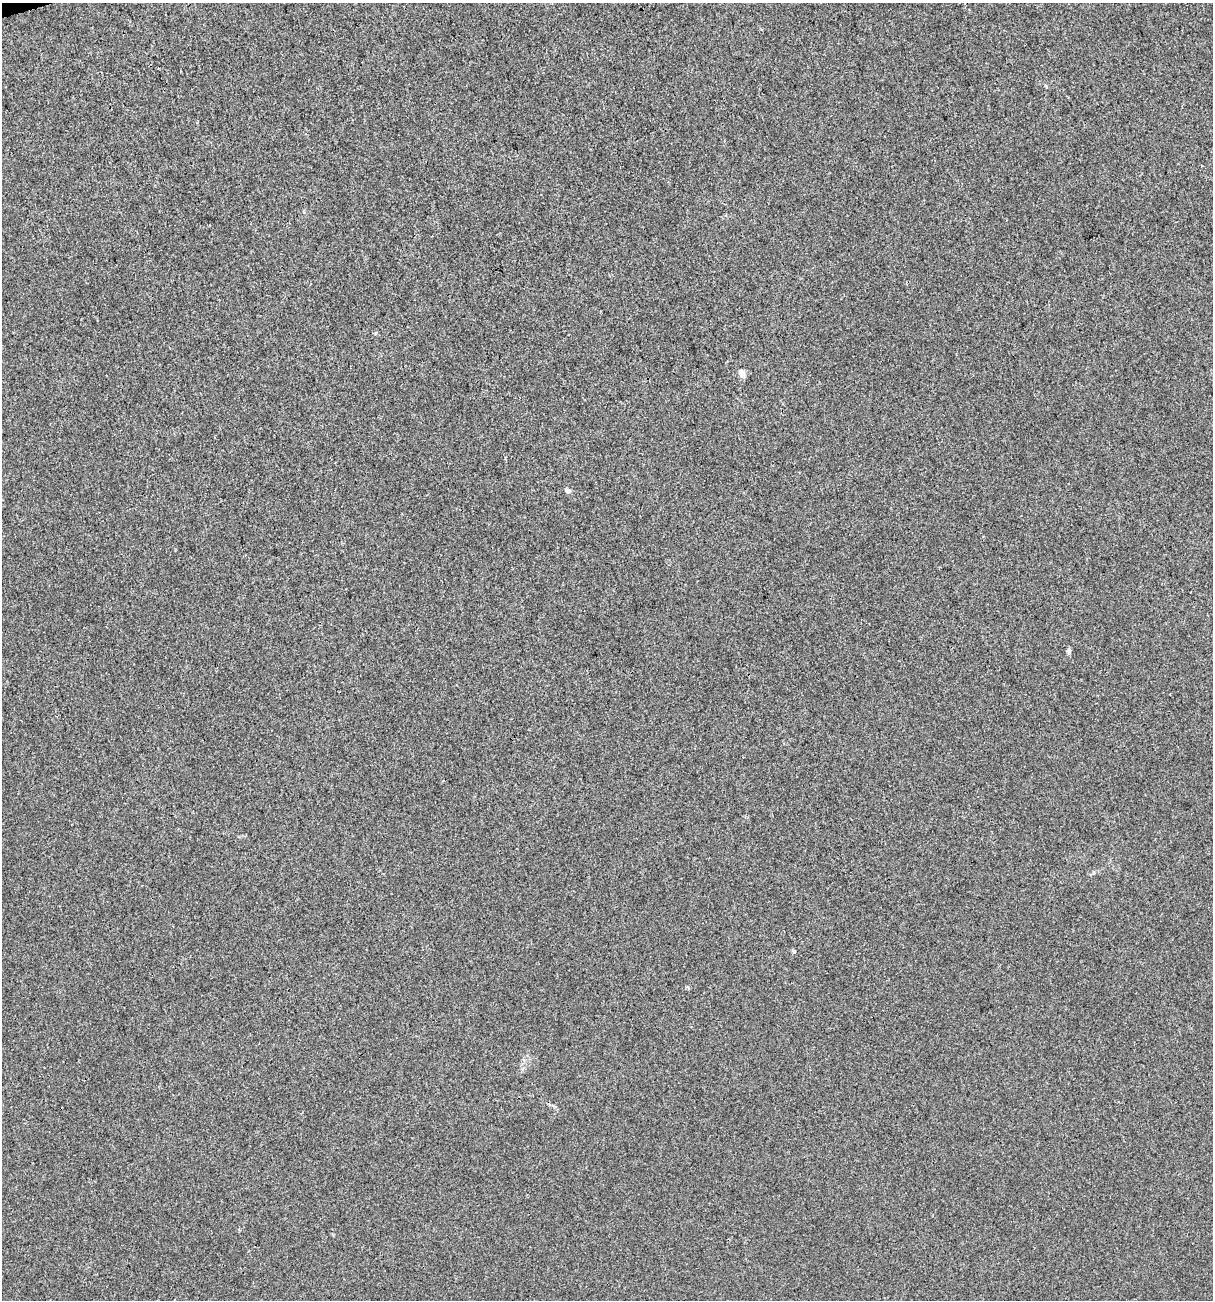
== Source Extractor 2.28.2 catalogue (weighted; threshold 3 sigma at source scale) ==
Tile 11 of 4 x 4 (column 3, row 3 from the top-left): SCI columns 2524-3734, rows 1299-2596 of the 4995 x 5192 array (HDU 1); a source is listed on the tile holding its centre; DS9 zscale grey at full resolution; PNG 1215 x 1302 px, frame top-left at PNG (2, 3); no overlay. Shown black and unused: <1% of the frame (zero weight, under 3 of 4 exposures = <1% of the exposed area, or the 3 px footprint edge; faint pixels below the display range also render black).
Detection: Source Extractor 2.28.2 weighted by HDU 2 'WHT'; one run over the whole footprint, this tile lists its part. Background 0.00113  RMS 0.0028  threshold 0.0127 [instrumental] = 3 sigma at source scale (4.5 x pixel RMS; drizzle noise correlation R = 1.50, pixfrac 1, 0.0396/0.0396 arcsec/px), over >= 5 px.
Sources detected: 3; all 3 listed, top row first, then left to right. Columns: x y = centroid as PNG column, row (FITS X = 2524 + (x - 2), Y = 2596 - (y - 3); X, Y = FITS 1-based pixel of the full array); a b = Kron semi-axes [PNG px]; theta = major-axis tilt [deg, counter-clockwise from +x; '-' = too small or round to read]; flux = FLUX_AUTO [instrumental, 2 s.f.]
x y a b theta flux
742 373 12 7 -69 1.2
567 490 7 6 - 0.65
1069 650 7 5 -89 0.53